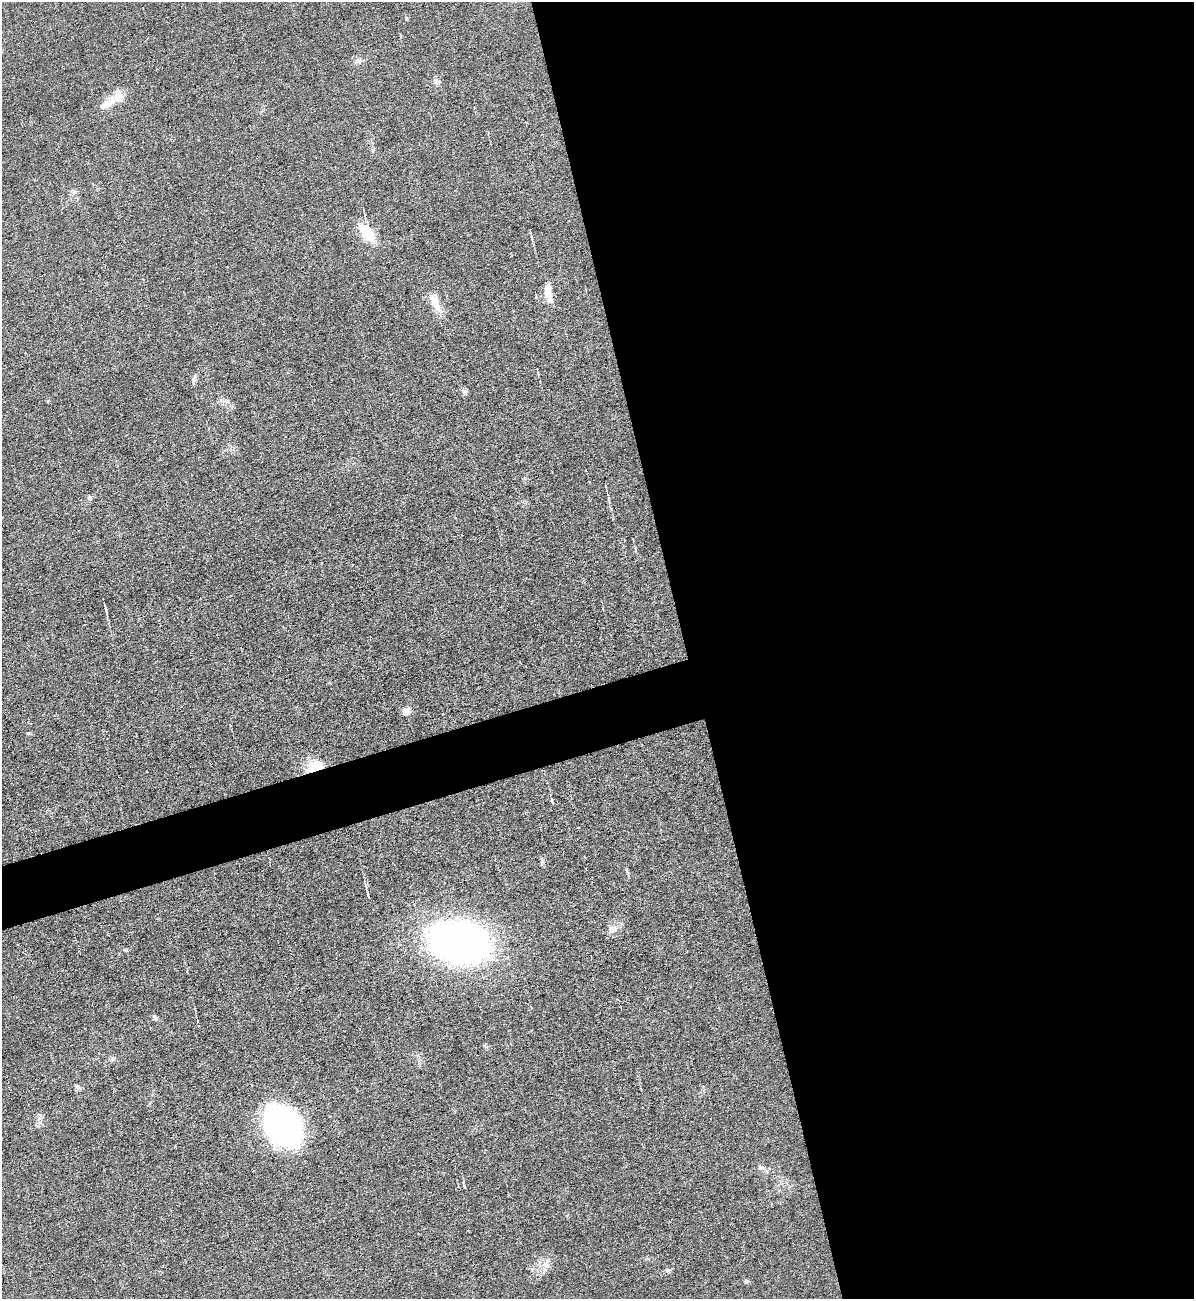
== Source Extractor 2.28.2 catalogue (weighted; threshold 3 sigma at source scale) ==
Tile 8 of 4 x 4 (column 4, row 2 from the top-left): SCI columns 3841-5032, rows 2597-3893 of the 5175 x 5193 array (HDU 1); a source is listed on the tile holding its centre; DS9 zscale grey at full resolution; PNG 1196 x 1301 px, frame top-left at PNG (2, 2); no overlay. Shown black and unused: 45% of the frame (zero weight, under 3 of 6 exposures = <1% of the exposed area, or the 3 px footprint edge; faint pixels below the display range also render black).
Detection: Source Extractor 2.28.2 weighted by HDU 2 'WHT'; one run over the whole footprint, this tile lists its part. Background 0.0232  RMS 0.0037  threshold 0.0151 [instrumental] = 3 sigma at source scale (4.09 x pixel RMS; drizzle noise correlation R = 1.36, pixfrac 0.8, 0.05/0.05 arcsec/px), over >= 5 px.
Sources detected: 23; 2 inside a brighter listed object's ellipse — not listed separately; the other 21 listed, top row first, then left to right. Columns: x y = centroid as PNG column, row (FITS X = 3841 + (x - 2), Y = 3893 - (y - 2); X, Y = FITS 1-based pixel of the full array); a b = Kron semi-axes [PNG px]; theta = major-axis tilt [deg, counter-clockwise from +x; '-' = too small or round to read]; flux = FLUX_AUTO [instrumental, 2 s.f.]
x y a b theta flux
436 81 7 4 19 0.66
109 103 29 10 37 5
367 233 25 10 -49 8.9
531 237 5 3 - 0.42
548 290 19 8 -89 3.3
435 302 27 10 -62 4.8
465 391 7 6 - 0.86
606 487 6 2 -77 0.35
89 498 7 5 -69 0.75
105 607 14 2 -75 0.88
406 711 10 7 13 1.6
315 767 18 13 18 7.7
612 930 12 9 7 2
459 942 47 31 -13 170
155 1018 8 4 -62 0.66
78 1087 8 5 -37 0.77
283 1126 33 26 -53 110
760 1168 7 4 -20 0.59
464 1187 4 2 - 0.32
546 1265 7 6 - 1.3
746 1281 5 5 - 0.49
Overlapping masked pixels (flux is a lower limit): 1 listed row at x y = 315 767
Unlisted compact peaks at least as high as the median listed source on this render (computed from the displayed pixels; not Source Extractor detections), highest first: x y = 28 733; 406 19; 668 1270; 193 379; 542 861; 228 401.